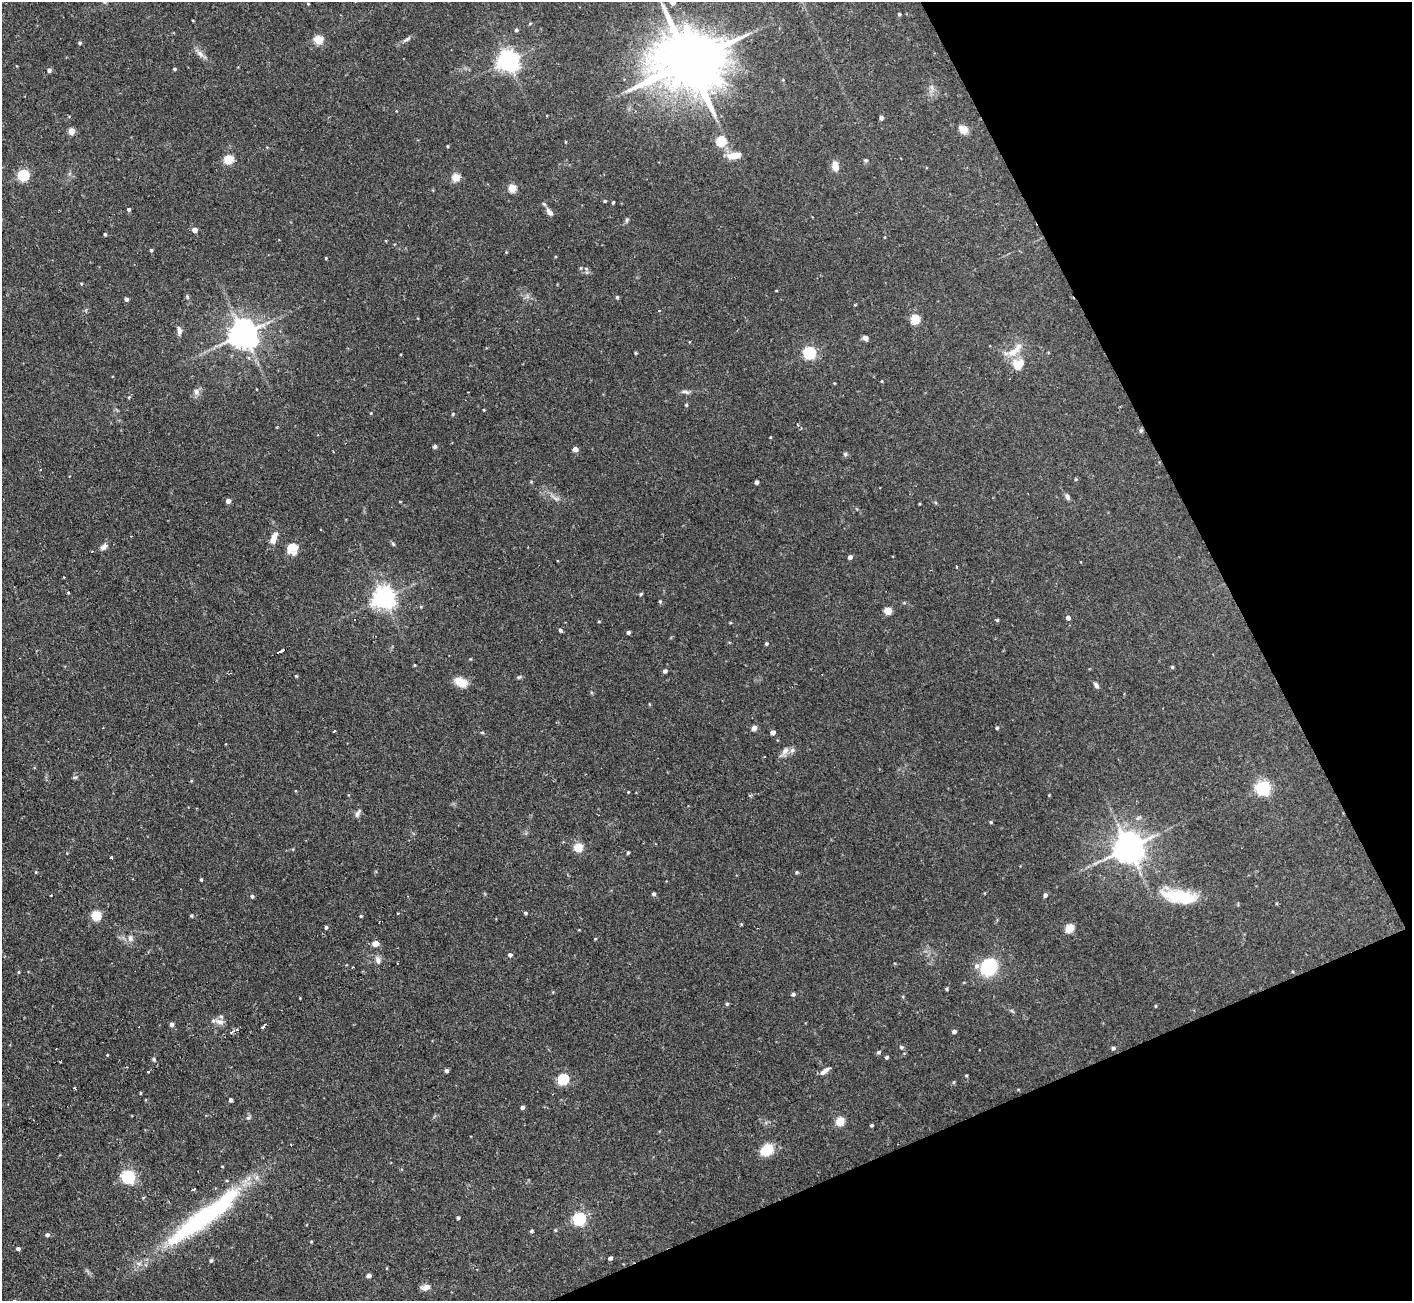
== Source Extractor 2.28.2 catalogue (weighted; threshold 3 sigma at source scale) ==
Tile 12 of 4 x 4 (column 4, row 3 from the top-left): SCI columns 4232-5641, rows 1446-2744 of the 5641 x 5624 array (HDU 1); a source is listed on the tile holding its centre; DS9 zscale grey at full resolution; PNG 1414 x 1303 px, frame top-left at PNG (2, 2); no overlay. Shown black and unused: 21% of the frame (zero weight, under 2 of 3 exposures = <1% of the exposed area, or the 3 px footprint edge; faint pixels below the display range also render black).
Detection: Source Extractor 2.28.2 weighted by HDU 2 'WHT'; one run over the whole footprint, this tile lists its part. Background 0.094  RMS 0.0058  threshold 0.0261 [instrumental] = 3 sigma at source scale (4.5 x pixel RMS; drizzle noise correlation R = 1.50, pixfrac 1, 0.05/0.05 arcsec/px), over >= 5 px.
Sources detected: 185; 1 inside a brighter object's white glare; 4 cosmic-ray / hot-pixel residue — not listed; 4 inside a brighter listed object's ellipse — not listed separately; the other 176 listed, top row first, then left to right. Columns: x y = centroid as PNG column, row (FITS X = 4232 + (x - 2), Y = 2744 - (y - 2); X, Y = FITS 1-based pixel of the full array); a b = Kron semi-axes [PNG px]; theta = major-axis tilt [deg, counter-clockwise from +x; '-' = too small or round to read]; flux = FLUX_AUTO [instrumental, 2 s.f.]
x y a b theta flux
673 2 4 4 - 3.5
308 4 4 4 - 0.47
899 14 4 3 - 0.79
193 20 3 2 - 0.42
530 23 5 3 - 0.56
516 30 4 4 - 0.92
407 39 14 4 34 1.8
318 40 5 5 - 25
80 43 5 4 - 0.89
200 54 13 6 -45 2.9
508 61 7 7 - 370
689 61 20 15 17 5400
174 69 3 3 - 0.99
49 70 5 4 - 1.6
932 87 7 4 -71 1.4
881 118 4 4 - 1.7
963 129 12 9 -33 4.7
71 131 4 4 - 11
721 141 5 5 - 38
447 146 3 3 - 0.61
734 155 17 7 8 6.1
228 159 5 5 - 32
866 160 5 5 - 0.96
835 166 10 6 -79 6.5
23 175 5 5 - 56
455 177 5 5 - 18
512 188 5 5 - 17
605 201 4 4 - 0.78
613 202 3 3 - 0.76
129 209 4 4 - 1.2
549 212 11 6 -51 2.6
627 220 7 5 62 0.98
194 230 4 4 - 4.4
105 234 3 3 - 0.86
885 237 4 3 - 0.42
151 250 4 4 - 0.82
326 258 3 3 - 0.56
586 269 6 5 - 1.1
81 283 4 3 - 0.54
776 290 4 2 - 0.42
617 297 4 4 - 0.83
126 299 4 4 - 1.7
915 319 5 5 - 28
179 331 13 6 -82 2.7
243 334 8 8 - 870
865 338 6 5 - 2.5
1013 352 25 11 26 9
635 353 4 3 - 0.67
809 353 6 5 - 77
1018 365 15 12 58 8.7
882 381 5 3 - 0.45
196 392 10 7 -76 2.5
468 392 2 2 - 0.51
685 392 13 4 -11 1.7
129 397 5 4 - 0.69
686 405 5 4 - 0.77
484 410 3 3 - 0.52
371 413 4 3 - 0.45
453 414 4 3 - 0.69
1141 430 6 4 74 1.1
435 446 4 4 - 1.5
575 449 4 4 - 4.1
845 454 6 6 - 1.1
41 469 3 2 - 0.69
1076 479 4 4 - 0.57
756 482 4 3 - 1.9
1067 497 8 5 -61 1.9
556 498 11 5 -11 2.1
228 501 4 4 - 3.3
400 502 4 3 - 0.47
274 538 16 7 68 5.2
393 544 6 4 -46 0.83
104 547 10 6 77 2.2
292 548 12 11 - 8.8
92 551 3 2 - 0.56
850 557 4 4 - 2
68 593 4 3 - 0.7
641 594 5 4 - 0.78
384 598 7 7 - 420
660 601 5 5 - 0.7
888 611 5 5 - 15
1068 618 4 4 - 2.2
997 620 4 3 - 0.85
599 621 4 3 - 0.47
560 630 5 4 - 1.1
628 632 4 3 - 1.4
766 643 4 4 - 0.89
281 651 7 3 24 7.7
470 659 4 3 - 0.46
414 665 5 3 - 0.47
1172 667 4 4 - 0.7
665 671 4 4 - 1.7
519 677 7 4 25 0.81
461 682 17 10 -24 6.9
1096 685 7 5 -52 1.7
754 728 4 4 - 4.8
997 728 4 4 - 0.83
334 731 3 2 - 0.46
482 732 5 3 - 0.61
773 732 4 4 - 2.6
785 751 12 7 46 3.5
75 777 6 4 18 0.82
191 781 5 3 - 0.48
1263 788 6 6 - 130
628 792 3 2 - 0.43
750 795 4 4 - 0.93
1049 795 3 3 - 0.41
358 813 13 5 59 1.7
991 822 4 4 - 0.8
578 847 7 7 - 9.8
1128 847 9 8 - 1000
628 852 4 3 - 0.86
111 857 3 3 - 3.1
36 872 4 4 - 0.53
797 872 5 4 - 0.82
201 879 4 3 - 0.66
654 894 4 4 - 1.2
1045 895 5 4 - 1.7
252 896 5 4 - 1.1
1182 898 40 16 -8 26
525 913 5 4 - 0.81
398 914 3 3 - 0.91
96 915 5 5 - 32
191 916 4 3 - 0.79
326 927 4 3 - 1.1
1069 928 5 5 - 23
130 938 10 7 -73 2.6
595 939 4 3 - 0.48
375 943 5 4 - 7
510 955 5 5 - 1.6
378 961 9 7 83 2.6
352 967 2 2 - 0.58
988 967 20 16 59 27
19 972 5 3 - 0.55
793 994 5 4 - 1.1
727 1004 5 4 - 0.86
1155 1006 4 3 - 0.52
1012 1011 6 4 -19 0.76
219 1021 13 8 -12 3.4
171 1024 5 4 - 1.9
263 1027 4 3 - 2.1
954 1031 4 4 - 1.6
231 1032 6 4 21 1.8
901 1047 6 5 - 0.86
1113 1048 5 4 - 1.4
879 1052 5 4 - 1
107 1055 4 3 - 0.41
887 1057 4 4 - 1.1
154 1059 6 4 -69 0.84
148 1071 3 3 - 1.6
446 1071 4 4 - 1.5
825 1071 15 5 35 2.9
966 1075 4 3 - 0.58
563 1079 6 5 - 50
75 1088 4 2 - 0.7
140 1093 4 3 - 0.48
231 1100 4 3 - 1.5
522 1107 4 4 - 1.4
248 1118 6 5 - 1
840 1121 5 5 - 22
871 1125 3 3 - 0.87
767 1150 11 8 36 19
222 1166 3 3 - 0.48
128 1177 6 6 - 100
194 1189 4 3 - 1.6
458 1218 3 3 - 0.86
579 1219 6 5 - 94
200 1220 111 18 37 100
555 1230 4 4 - 0.6
531 1231 5 4 - 0.84
47 1235 5 5 - 1.3
18 1248 4 4 - 1.4
610 1258 4 4 - 1.7
211 1260 5 4 - 0.95
369 1276 5 4 - 2.1
426 1287 11 6 15 3.3
Overlapping masked pixels (flux is a lower limit): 2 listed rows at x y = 1141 430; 200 1220
Isophote crosses this tile's border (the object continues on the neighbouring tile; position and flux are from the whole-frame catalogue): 1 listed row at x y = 673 2
Unlisted compact peaks at least as high as the median listed source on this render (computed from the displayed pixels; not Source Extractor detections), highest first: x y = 361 916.